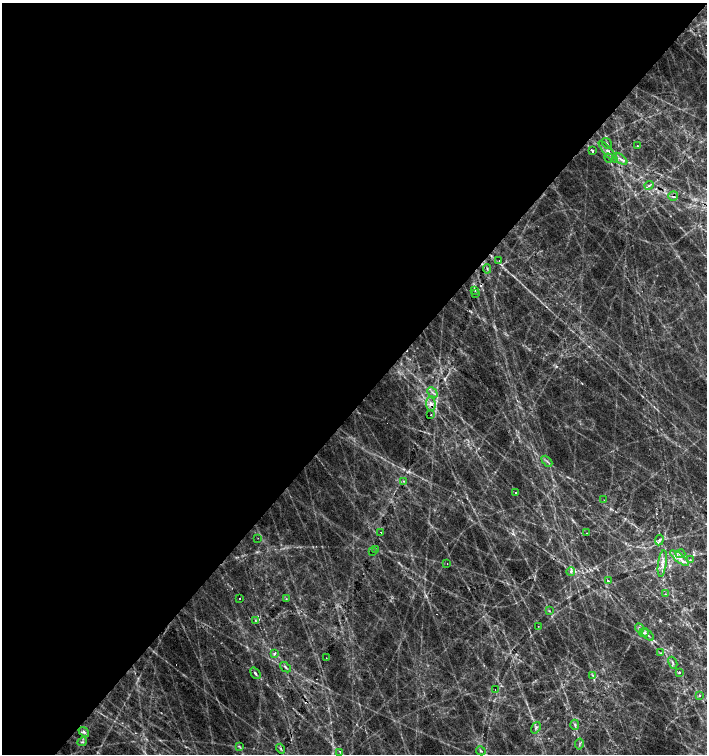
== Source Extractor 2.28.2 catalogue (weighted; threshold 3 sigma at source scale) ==
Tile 5 of 4 x 4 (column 1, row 2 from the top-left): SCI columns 162-1570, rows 3011-4513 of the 6022 x 6017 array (HDU 1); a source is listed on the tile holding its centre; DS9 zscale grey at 2 x 2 block average (1 PNG px = mean of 2 x 2 image px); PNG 709 x 756 px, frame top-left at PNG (2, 3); each listed source drawn as its Kron ellipse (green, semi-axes under 4 px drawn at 4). Shown black and unused: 54% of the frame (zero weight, under 2 of 3 exposures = <1% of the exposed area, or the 3 px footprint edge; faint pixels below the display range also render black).
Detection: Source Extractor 2.28.2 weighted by HDU 2 'WHT'; one run over the whole footprint, this tile lists its part. Background 0.129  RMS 0.014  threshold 0.0634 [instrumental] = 3 sigma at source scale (4.5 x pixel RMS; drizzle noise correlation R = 1.50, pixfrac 1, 0.0396/0.0396 arcsec/px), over >= 5 px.
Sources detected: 70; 7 cosmic-ray / hot-pixel residue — neither listed nor drawn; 3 inside a brighter listed object's ellipse — not listed separately; the other 60 listed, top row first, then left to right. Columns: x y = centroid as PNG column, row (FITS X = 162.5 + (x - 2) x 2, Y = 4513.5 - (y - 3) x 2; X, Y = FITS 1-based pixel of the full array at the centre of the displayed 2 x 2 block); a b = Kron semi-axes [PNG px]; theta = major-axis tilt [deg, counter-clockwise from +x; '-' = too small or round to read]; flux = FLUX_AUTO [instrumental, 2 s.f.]
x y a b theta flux
607 144 6 2 -54 4
637 145 2 2 - 3.4
593 151 2 2 - 11
608 152 14 4 -49 22
609 158 5 2 - 4.1
620 159 8 3 -38 11
649 185 5 2 - 4.9
673 196 5 5 - 7.9
499 261 2 2 - 2.3
487 269 4 2 - 3.8
475 290 3 2 - 3.7
475 293 2 2 - 5.6
432 392 6 2 -45 6.6
431 404 7 4 -86 15
431 415 2 2 - 1.6
547 461 6 2 -45 4.7
404 481 3 2 - 2.7
516 492 2 2 - 8.8
604 500 2 2 - 1.5
381 532 2 2 - 3.8
586 533 2 2 - 0.9
258 538 2 2 - 4
659 540 5 4 - 7.6
376 549 4 3 - 3.6
372 551 2 2 - 6.7
680 554 5 3 - 6.4
680 558 11 3 -37 20
690 560 2 2 - 6.6
662 563 13 4 82 20
447 564 2 2 - 2
571 571 4 3 - 5.6
608 581 3 2 - 11
665 594 3 2 - 2.4
239 598 2 2 - 5.4
286 599 2 2 - 1.7
549 611 3 3 - 2.2
255 620 3 2 - 2.3
538 626 2 2 - 1.9
639 628 5 3 - 6.1
644 633 4 4 - 7.1
648 635 7 2 -39 6.7
274 653 2 2 - 8.4
661 653 3 2 - 3.1
326 658 2 2 - 2.4
673 663 6 3 -63 6.1
285 667 6 3 -41 5.5
679 672 2 2 - 5.1
255 673 6 3 -55 5.9
592 675 3 3 - 3.2
495 689 2 2 - 1.3
699 695 2 2 - 5.2
575 725 5 3 - 5.2
536 728 6 3 57 6.9
84 732 6 4 -40 7.7
82 742 5 2 - 3.7
579 744 5 2 - 3.3
239 746 3 2 - 2.8
281 749 5 3 - 4.8
481 751 5 3 - 4.9
340 752 2 2 - 4.3
Overlapping masked pixels (flux is a lower limit): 3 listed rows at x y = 673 196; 431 404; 690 560
Diffuse or blended objects may show on this block-average render without a row.